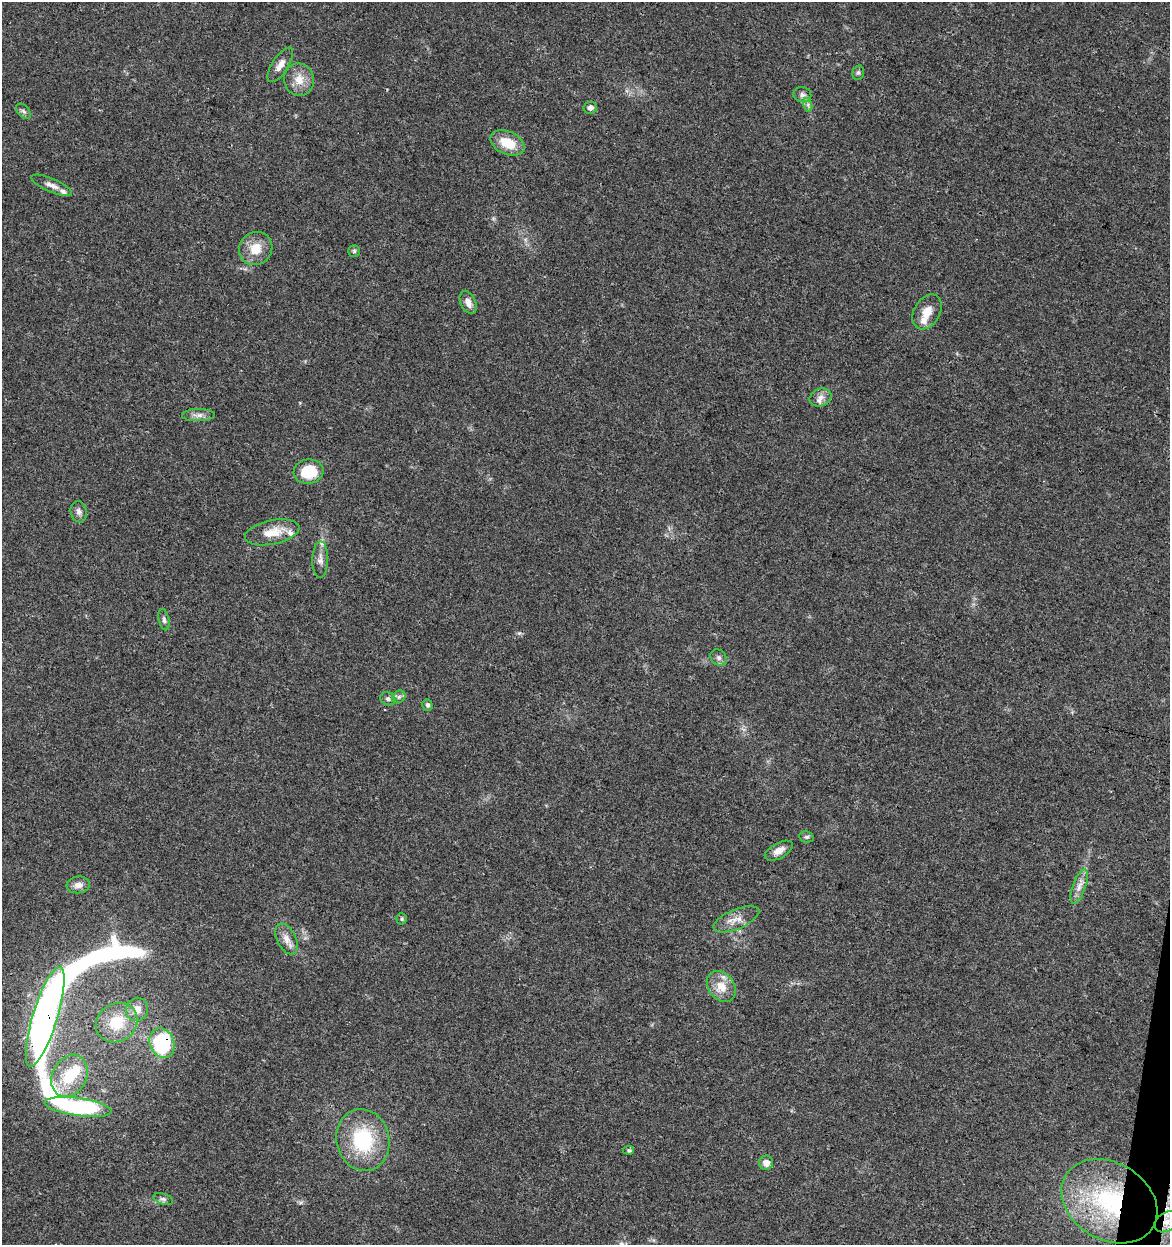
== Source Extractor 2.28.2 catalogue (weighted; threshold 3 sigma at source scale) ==
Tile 6 of 4 x 4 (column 2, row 2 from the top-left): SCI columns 1455-2622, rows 2488-3730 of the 5182 x 4982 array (HDU 1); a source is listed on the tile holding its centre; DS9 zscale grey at full resolution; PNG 1172 x 1247 px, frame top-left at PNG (2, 2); each listed source drawn as its Kron ellipse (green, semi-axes under 4 px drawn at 4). Shown black and unused: <1% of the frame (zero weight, under 3 of 4 exposures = <1% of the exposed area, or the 3 px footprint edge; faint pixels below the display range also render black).
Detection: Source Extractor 2.28.2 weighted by HDU 2 'WHT'; one run over the whole footprint, this tile lists its part. Background 0.0353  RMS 0.0034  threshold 0.0155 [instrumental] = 3 sigma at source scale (4.5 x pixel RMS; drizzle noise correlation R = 1.50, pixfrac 1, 0.0396/0.0396 arcsec/px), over >= 5 px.
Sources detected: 53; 4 inside a brighter object's white glare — neither listed nor drawn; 5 inside a brighter listed object's ellipse — not listed separately; the other 44 listed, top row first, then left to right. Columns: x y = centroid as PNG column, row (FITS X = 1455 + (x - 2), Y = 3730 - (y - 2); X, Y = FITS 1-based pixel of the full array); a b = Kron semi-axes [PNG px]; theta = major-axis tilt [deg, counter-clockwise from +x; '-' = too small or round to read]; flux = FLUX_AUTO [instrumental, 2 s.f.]
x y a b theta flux
280 65 20 8 57 2.8
858 73 7 5 74 0.76
299 80 16 15 - 5.1
802 95 9 7 -13 1.3
808 105 7 4 -73 0.76
590 108 7 6 - 1.7
23 111 9 5 -48 0.87
507 143 18 11 -25 8.3
52 185 22 6 -23 2.4
256 249 17 16 - 6.6
354 251 6 6 - 0.62
468 302 12 7 -64 2.5
927 312 19 13 59 4.6
820 397 11 8 22 2.2
198 415 16 6 1 1.9
308 472 15 12 8 11
79 512 11 8 -78 1.5
272 532 28 12 12 6.5
320 559 18 8 89 2.3
164 620 11 5 -78 1
719 658 9 7 -45 1.2
399 697 7 6 - 0.94
388 699 8 6 -25 1.1
427 705 6 5 - 0.97
807 837 7 5 -12 0.7
779 851 15 7 29 2.7
78 885 12 8 6 2.2
1079 886 18 6 70 2.7
402 919 5 5 - 0.51
736 919 24 10 23 4
286 939 16 9 -63 2.9
721 986 17 13 -52 5.6
137 1009 12 11 - 3.5
45 1017 52 12 73 280
117 1023 21 19 34 12
162 1043 15 12 -63 31
69 1076 22 17 62 13
78 1107 33 9 -8 49
363 1140 31 26 -78 25
629 1150 5 4 - 0.55
766 1163 7 7 - 2.5
163 1199 10 5 -18 1
1109 1201 51 38 -31 48
1167 1222 13 9 32 3.8
Overlapping masked pixels (flux is a lower limit): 4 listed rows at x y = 45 1017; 162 1043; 1109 1201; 1167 1222